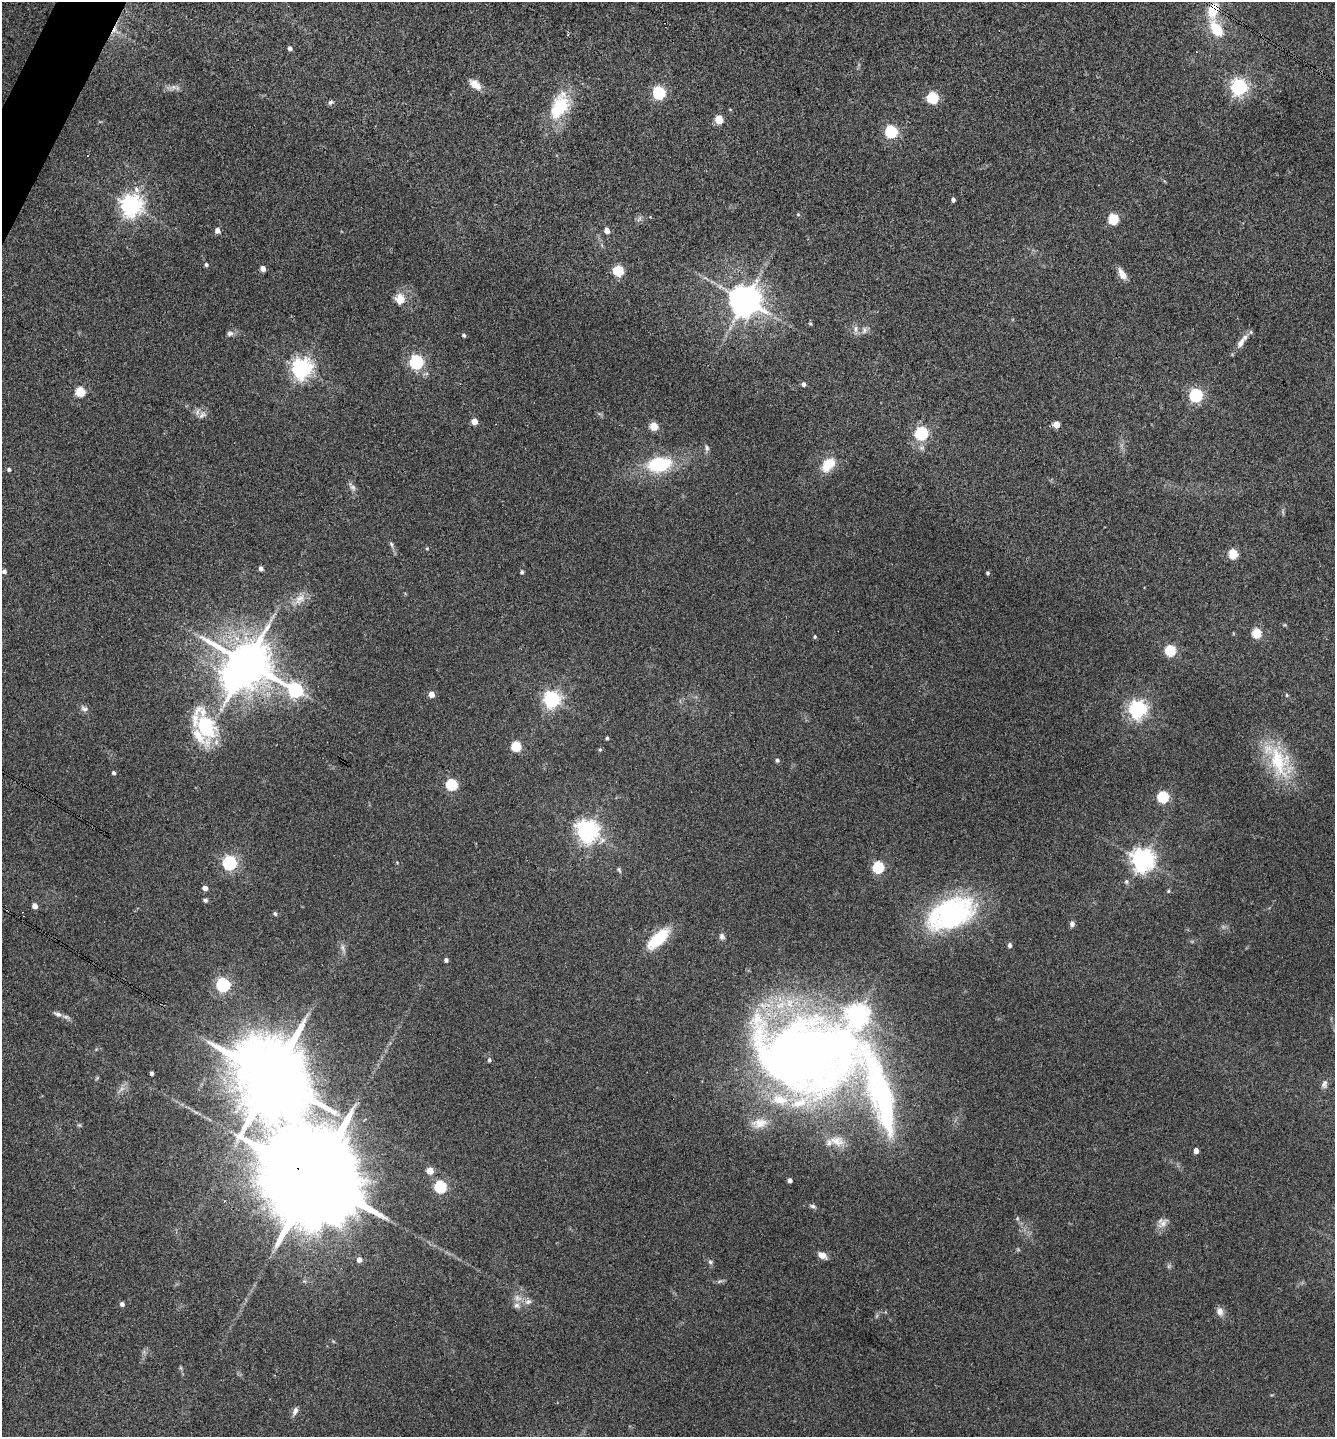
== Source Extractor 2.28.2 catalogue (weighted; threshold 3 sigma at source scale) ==
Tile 11 of 4 x 4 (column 3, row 3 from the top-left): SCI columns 2810-4142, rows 1440-2874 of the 5756 x 5746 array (HDU 1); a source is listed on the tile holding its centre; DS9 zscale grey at full resolution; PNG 1337 x 1439 px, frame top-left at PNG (2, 2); no overlay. Shown black and unused: <1% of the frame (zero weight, under 3 of 4 exposures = <1% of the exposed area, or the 3 px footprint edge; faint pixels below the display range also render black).
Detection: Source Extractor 2.28.2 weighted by HDU 2 'WHT'; one run over the whole footprint, this tile lists its part. Background 0.1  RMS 0.0084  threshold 0.0378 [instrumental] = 3 sigma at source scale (4.5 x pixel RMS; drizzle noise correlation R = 1.50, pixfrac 1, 0.05/0.05 arcsec/px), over >= 5 px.
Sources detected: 126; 1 inside a brighter object's white glare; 2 cosmic-ray / hot-pixel residue — not listed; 7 inside a brighter listed object's ellipse — not listed separately; the other 116 listed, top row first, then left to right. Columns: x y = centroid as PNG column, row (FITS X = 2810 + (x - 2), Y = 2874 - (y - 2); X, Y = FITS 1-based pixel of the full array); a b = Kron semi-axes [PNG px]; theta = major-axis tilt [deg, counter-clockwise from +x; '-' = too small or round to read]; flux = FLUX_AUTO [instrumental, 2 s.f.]
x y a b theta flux
1213 10 18 11 73 20
1216 29 18 10 -57 24
290 48 4 4 - 2.5
475 84 16 8 -37 8
173 87 7 4 71 1.8
1239 87 6 6 - 270
659 93 6 6 - 110
932 98 6 5 - 73
330 102 7 5 40 1.7
560 106 35 19 66 40
719 119 5 5 - 24
891 132 6 5 - 110
137 189 9 7 -63 4.4
953 200 4 4 - 2.4
131 205 7 7 - 590
798 214 5 4 - 0.97
639 219 9 4 55 1.8
1113 219 6 5 - 51
217 230 5 5 - 5
607 231 5 4 - 6.3
206 264 5 5 - 1.4
263 268 4 4 - 5.6
618 271 6 5 - 50
1122 274 15 7 -60 6.4
400 299 13 12 - 9.9
745 300 9 8 - 1600
810 323 5 3 - 0.79
856 329 11 4 90 2.7
864 330 10 4 90 2
230 333 9 7 11 2.7
464 335 5 4 - 1.4
1241 343 16 7 55 6.3
416 362 6 6 - 170
302 368 7 7 - 500
804 384 5 4 - 2.5
80 392 5 5 - 39
1196 395 6 6 - 150
202 415 12 6 44 3.5
474 421 5 4 - 9.5
1056 424 5 5 - 9.6
654 426 9 9 - 7
921 433 6 6 - 130
707 448 9 5 -80 2.2
659 464 24 15 9 48
828 465 19 12 47 16
9 469 4 4 - 1.9
353 487 10 6 -45 2.8
391 544 8 4 -55 1.8
427 548 5 4 - 0.9
1233 554 5 5 - 39
261 568 4 4 - 3.3
4 571 4 4 - 2.7
522 572 4 4 - 1.7
987 573 4 4 - 1.3
299 599 18 10 43 9
1256 633 5 5 - 40
815 637 5 4 - 1.1
1170 651 6 5 - 61
247 663 12 10 -33 3500
295 690 10 6 -31 230
431 694 5 4 - 8
1287 695 5 3 - 0.79
552 699 6 6 - 300
84 709 11 6 -22 2.8
1137 709 7 6 - 370
206 727 38 26 -68 56
607 738 3 3 - 1.3
516 746 5 5 - 52
600 750 5 4 - 1.1
777 760 4 4 - 1.7
1279 761 46 25 -75 49
114 773 4 4 - 1.8
452 785 6 5 - 79
1163 797 6 5 - 78
587 831 7 7 - 590
1143 860 7 7 - 660
229 863 6 6 - 180
397 863 5 3 - 0.72
878 867 6 5 - 79
619 870 8 4 -63 1.4
1126 881 6 5 - 1.7
205 888 5 4 - 4.1
1168 891 6 4 90 0.97
205 900 5 4 - 2.1
35 906 5 4 - 5.1
275 913 5 4 - 1.6
951 914 52 30 24 130
1072 924 6 6 - 2.9
722 936 9 6 -85 2.6
658 939 27 12 43 33
1010 945 5 4 - 2.7
342 948 9 4 -71 2.2
446 960 4 4 - 2.4
223 985 6 6 - 160
58 1014 11 6 -21 3.4
809 1055 115 76 5 820
489 1060 5 5 - 1.4
151 1073 4 3 - 2.2
272 1077 22 16 -41 12000
1324 1084 11 7 84 3.1
837 1141 21 12 -16 10
1196 1151 4 4 - 5.4
430 1171 5 5 - 13
315 1179 37 20 -33 32000
790 1180 4 4 - 3.2
440 1187 6 6 - 86
813 1206 7 5 -18 1.9
1163 1224 14 9 47 5.4
822 1255 9 6 -29 6.2
359 1260 5 5 - 4.2
710 1262 6 5 - 1.6
528 1301 9 7 14 3.6
122 1304 4 4 - 2.8
517 1305 9 7 -7 3.7
1220 1311 11 8 -75 4.5
295 1411 11 6 71 3.2
Overlapping masked pixels (flux is a lower limit): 2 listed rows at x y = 1213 10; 315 1179